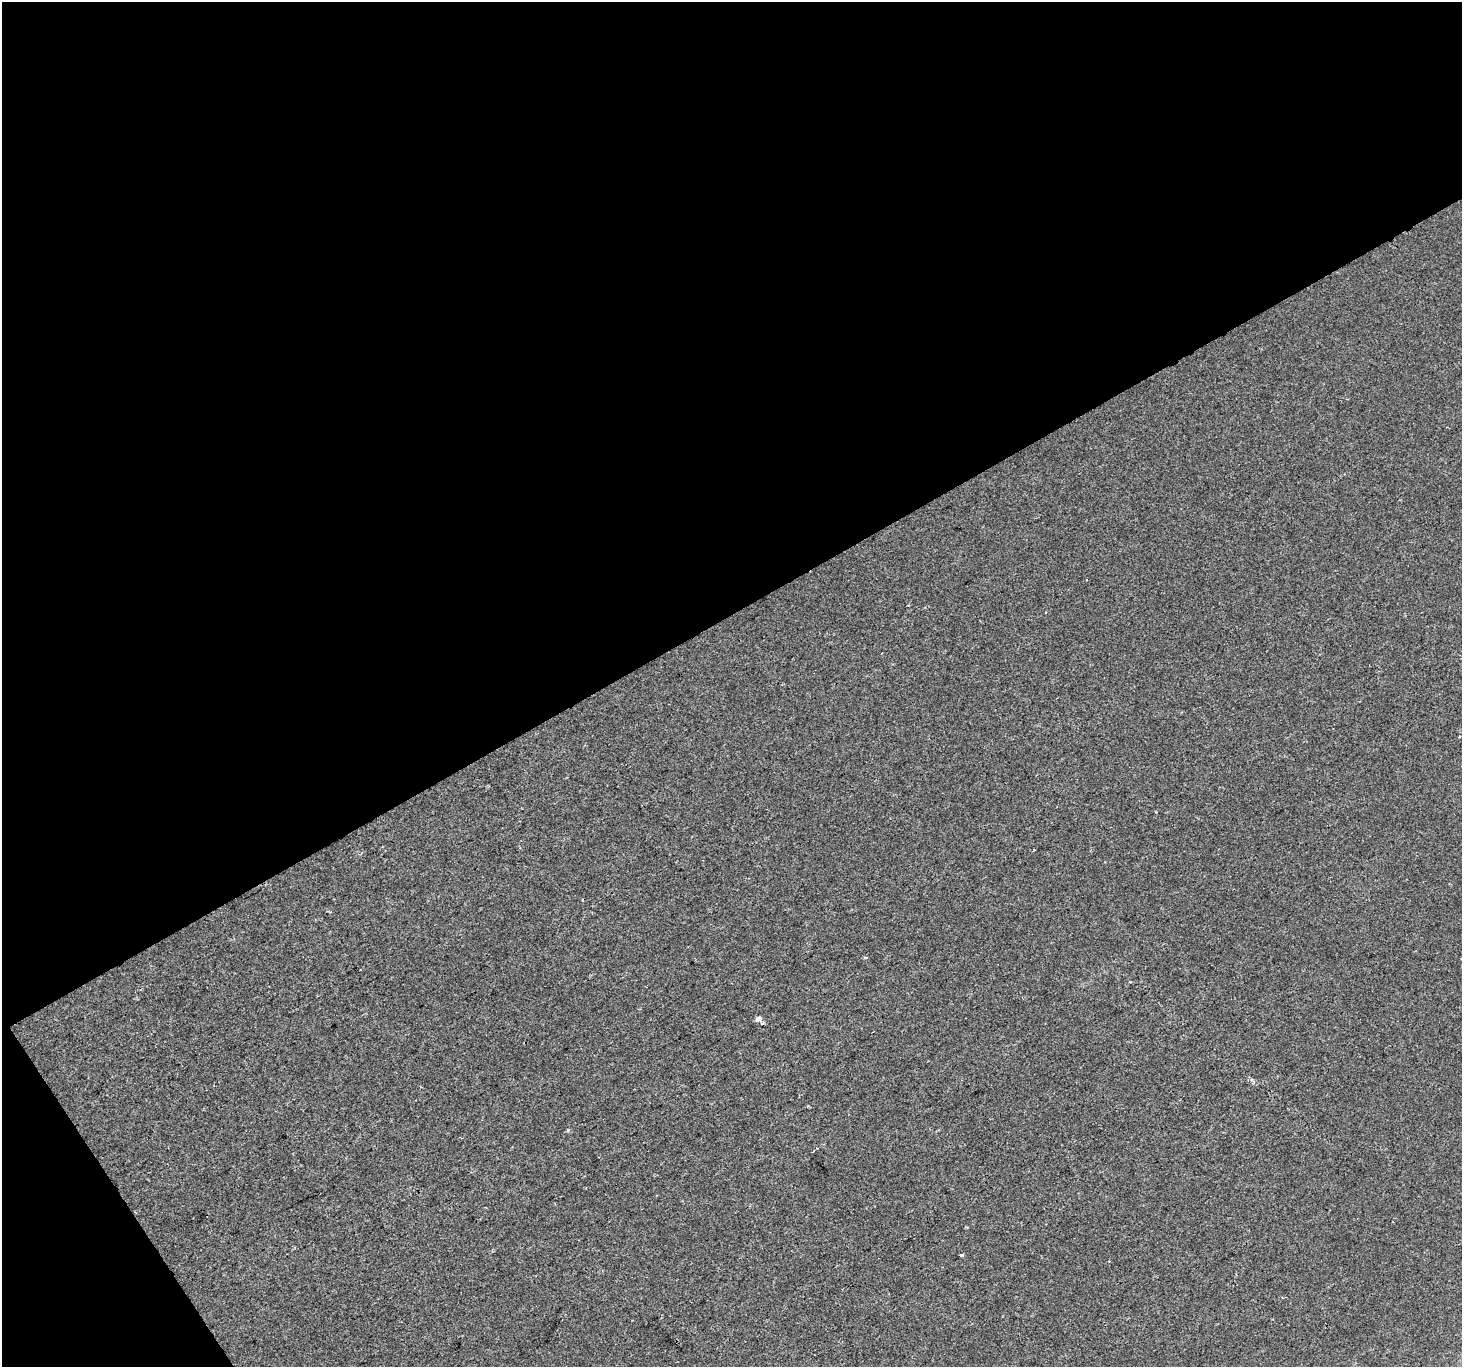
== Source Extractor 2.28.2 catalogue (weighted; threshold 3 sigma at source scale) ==
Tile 1 of 2 x 2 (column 1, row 1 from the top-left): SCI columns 2-1461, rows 1449-2813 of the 2920 x 2877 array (HDU 1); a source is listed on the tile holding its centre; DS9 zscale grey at full resolution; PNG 1464 x 1369 px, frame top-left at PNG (2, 2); no overlay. Shown black and unused: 47% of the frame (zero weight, under 2 of 3 exposures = <1% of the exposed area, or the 3 px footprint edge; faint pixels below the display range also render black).
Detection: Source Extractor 2.28.2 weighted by HDU 2 'WHT'; one run over the whole footprint, this tile lists its part. Background -5.58e-05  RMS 0.004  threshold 0.0181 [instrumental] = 3 sigma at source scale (4.5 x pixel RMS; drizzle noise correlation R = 1.50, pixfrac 1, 0.0396/0.0396 arcsec/px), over >= 5 px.
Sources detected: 6; all 6 listed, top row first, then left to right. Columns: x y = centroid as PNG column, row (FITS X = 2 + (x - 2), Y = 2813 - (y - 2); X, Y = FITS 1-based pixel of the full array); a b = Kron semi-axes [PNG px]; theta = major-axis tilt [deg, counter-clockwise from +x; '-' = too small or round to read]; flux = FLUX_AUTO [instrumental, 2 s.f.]
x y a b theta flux
1459 736 3 3 - 0.76
865 958 4 4 - 0.67
758 1019 6 5 - 1.7
568 1130 4 4 - 0.53
817 1148 3 3 - 0.48
961 1255 4 3 - 0.78